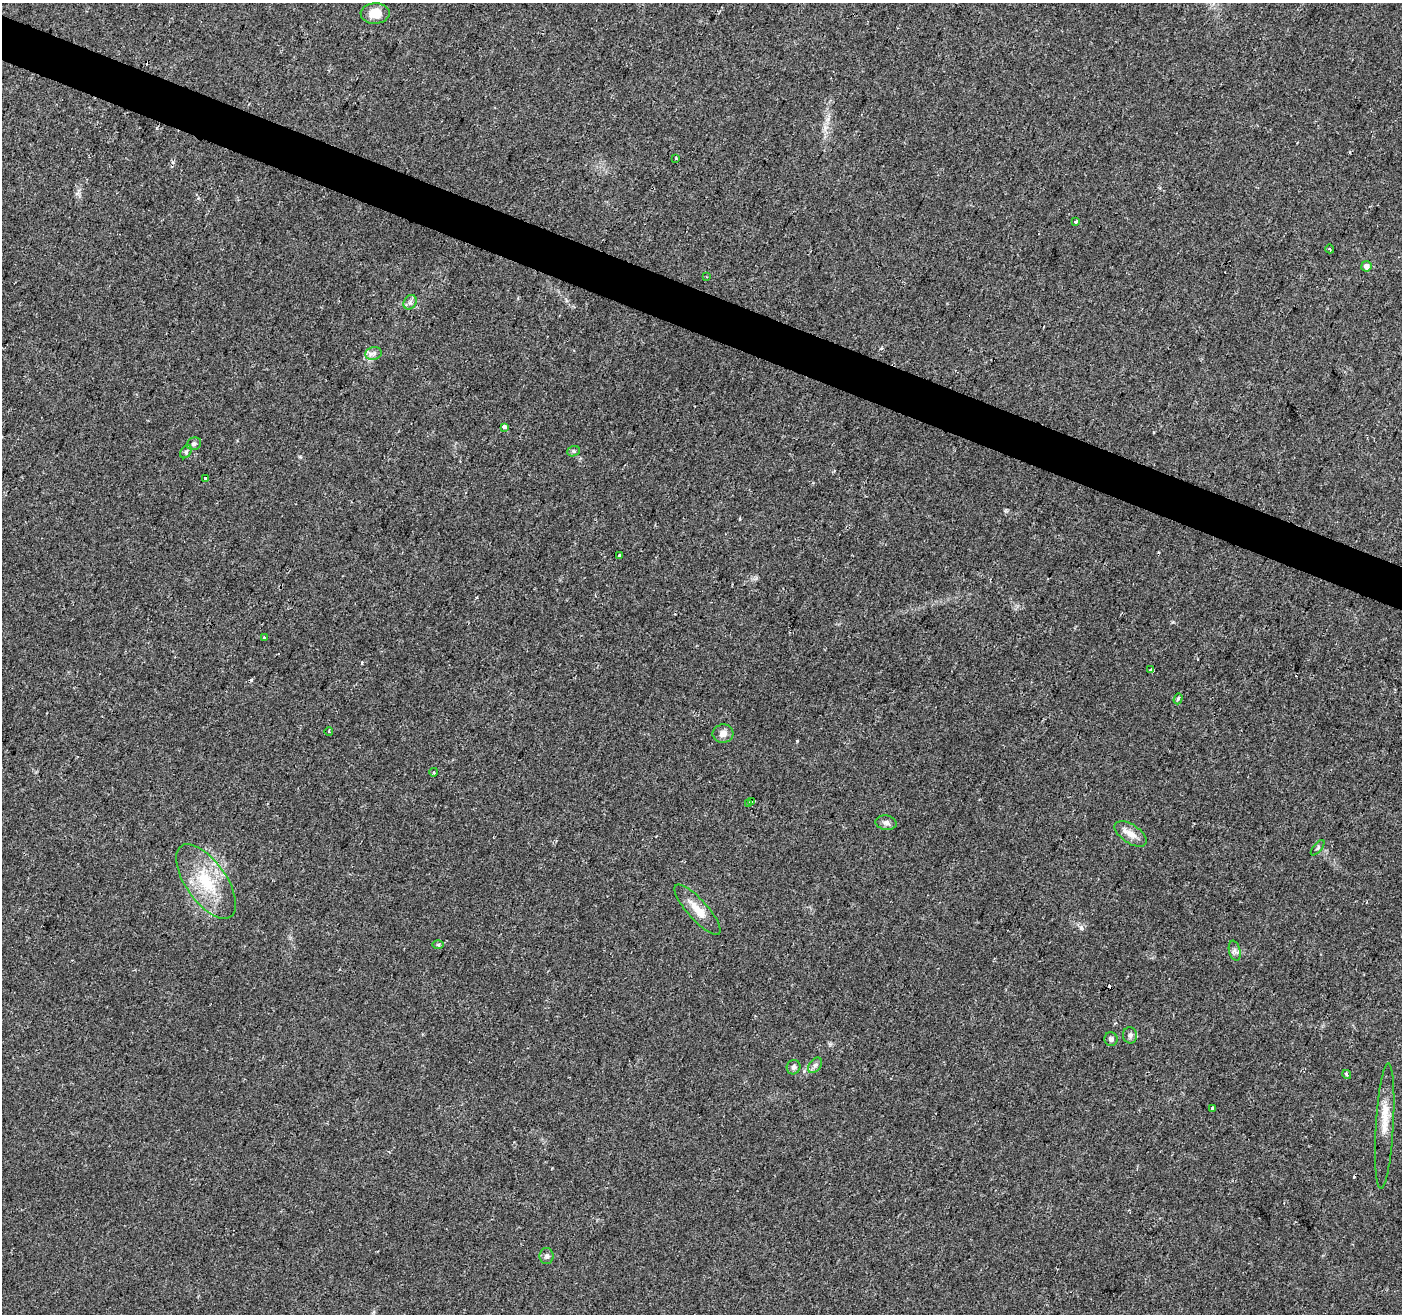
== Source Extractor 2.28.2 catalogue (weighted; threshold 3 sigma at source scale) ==
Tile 11 of 4 x 4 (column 3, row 3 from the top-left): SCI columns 2806-4205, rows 1587-2898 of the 5605 x 5730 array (HDU 1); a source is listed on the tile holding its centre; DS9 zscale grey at full resolution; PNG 1404 x 1316 px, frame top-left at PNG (2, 3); each listed source drawn as its Kron ellipse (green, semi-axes under 4 px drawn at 4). Shown black and unused: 3% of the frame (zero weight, under 2 of 3 exposures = <1% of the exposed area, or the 3 px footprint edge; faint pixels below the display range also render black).
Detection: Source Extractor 2.28.2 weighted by HDU 2 'WHT'; one run over the whole footprint, this tile lists its part. Background 0.0584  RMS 0.0068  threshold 0.0307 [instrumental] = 3 sigma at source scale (4.5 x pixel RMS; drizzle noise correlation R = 1.50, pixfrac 1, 0.0396/0.0396 arcsec/px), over >= 5 px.
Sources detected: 41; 4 cosmic-ray / hot-pixel residue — neither listed nor drawn; the other 37 listed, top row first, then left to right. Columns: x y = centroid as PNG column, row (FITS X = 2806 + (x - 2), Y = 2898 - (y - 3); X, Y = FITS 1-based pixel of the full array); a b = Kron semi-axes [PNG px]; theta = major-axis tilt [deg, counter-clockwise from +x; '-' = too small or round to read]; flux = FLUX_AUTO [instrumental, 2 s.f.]
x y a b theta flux
375 13 14 10 2 10
676 158 3 3 - 0.72
1076 221 3 3 - 3.3
1330 249 4 3 - 0.56
1366 266 5 5 - 3.4
706 277 4 2 - 0.62
410 302 7 6 - 2
374 353 8 6 15 2.5
504 427 3 3 - 7.1
194 444 7 6 - 1.8
573 451 6 5 - 1.3
186 452 7 5 54 1.5
205 478 3 3 - 3.2
620 555 4 3 - 3.4
264 638 3 3 - 3.3
1151 670 4 3 - 6
1178 699 5 4 - 1.3
329 732 4 3 - 0.63
723 734 10 9 - 4.3
434 772 4 3 - 0.6
752 801 3 3 - 1.4
749 803 3 3 - 1.6
886 823 11 7 -9 2.5
1131 834 18 9 -34 6.6
1318 848 9 4 50 1
206 881 43 20 -55 34
697 910 32 10 -48 11
438 944 6 4 1 0.87
1235 951 10 5 -76 2.4
1130 1035 8 7 - 2.1
1111 1039 7 6 - 2
815 1065 8 5 53 2
794 1067 7 6 - 2
1347 1074 5 3 - 1.3
1212 1108 3 3 - 2.1
1385 1126 62 9 87 14
546 1256 8 7 - 2.1
Unlisted compact peaks at least as high as the median listed source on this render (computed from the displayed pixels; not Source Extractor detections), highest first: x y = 797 741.